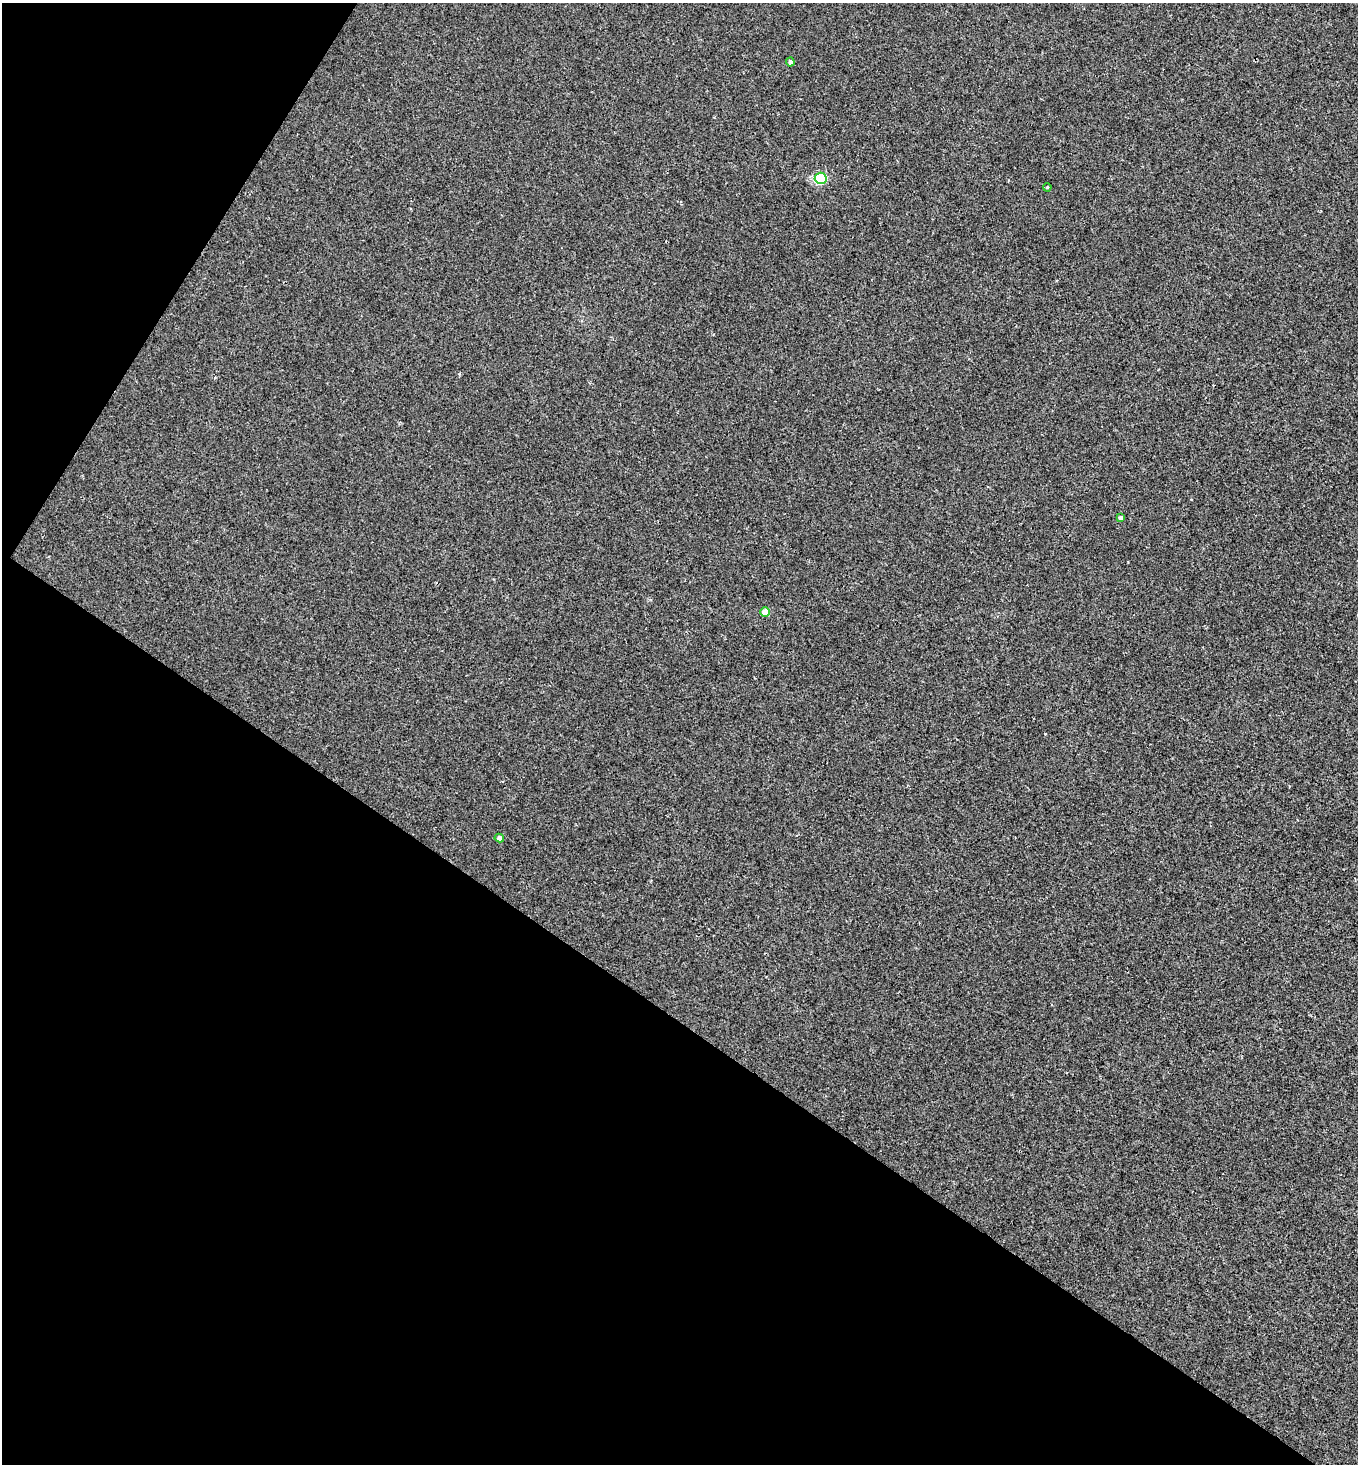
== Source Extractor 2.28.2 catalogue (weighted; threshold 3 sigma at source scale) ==
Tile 9 of 4 x 4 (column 1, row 3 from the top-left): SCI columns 146-1501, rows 1463-2924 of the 5857 x 5849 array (HDU 1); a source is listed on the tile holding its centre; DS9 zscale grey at full resolution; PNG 1360 x 1466 px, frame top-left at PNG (2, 3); each listed source drawn as its Kron ellipse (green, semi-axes under 4 px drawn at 4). Shown black and unused: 35% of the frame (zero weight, under 2 of 3 exposures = <1% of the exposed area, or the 3 px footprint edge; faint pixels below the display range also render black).
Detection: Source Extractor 2.28.2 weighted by HDU 2 'WHT'; one run over the whole footprint, this tile lists its part. Background 3.64e-04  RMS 0.0048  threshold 0.0216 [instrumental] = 3 sigma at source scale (4.5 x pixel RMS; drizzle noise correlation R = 1.50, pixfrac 1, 0.05/0.05 arcsec/px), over >= 5 px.
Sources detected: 6; all 6 listed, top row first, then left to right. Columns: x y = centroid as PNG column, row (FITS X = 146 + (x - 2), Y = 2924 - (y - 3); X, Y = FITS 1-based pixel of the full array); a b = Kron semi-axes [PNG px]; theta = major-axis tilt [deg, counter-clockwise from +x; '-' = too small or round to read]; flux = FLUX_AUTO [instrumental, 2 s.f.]
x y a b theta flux
790 62 4 4 - 1.3
821 178 6 5 - 37
1047 187 4 3 - 0.39
1121 518 4 3 - 1.1
765 612 5 4 - 6.3
499 838 4 4 - 2.1